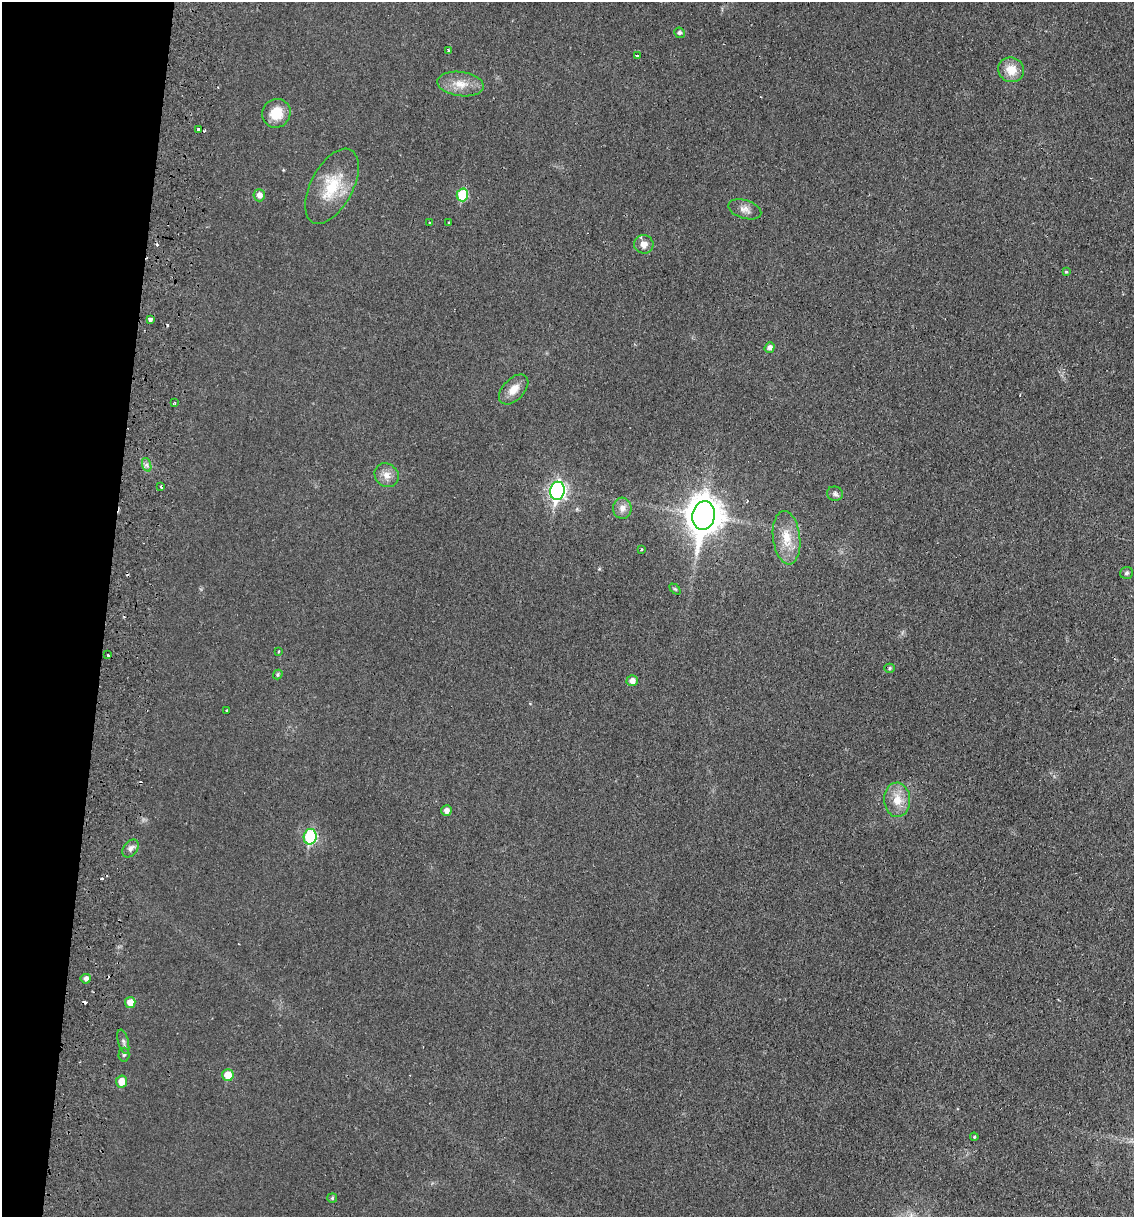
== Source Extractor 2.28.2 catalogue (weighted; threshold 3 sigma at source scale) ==
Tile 9 of 4 x 4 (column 1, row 3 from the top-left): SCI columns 296-1427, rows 1229-2443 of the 5004 x 4890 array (HDU 1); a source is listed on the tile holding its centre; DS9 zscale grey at full resolution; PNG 1136 x 1219 px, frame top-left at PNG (2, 2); each listed source drawn as its Kron ellipse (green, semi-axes under 4 px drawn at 4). Shown black and unused: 9% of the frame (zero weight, under 2 of 3 exposures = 3% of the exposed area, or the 3 px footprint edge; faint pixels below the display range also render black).
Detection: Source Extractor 2.28.2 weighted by HDU 2 'WHT'; one run over the whole footprint, this tile lists its part. Background 0.0214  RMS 0.0047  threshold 0.0212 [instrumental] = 3 sigma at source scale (4.5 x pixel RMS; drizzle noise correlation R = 1.50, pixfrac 1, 0.05/0.05 arcsec/px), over >= 5 px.
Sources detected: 56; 8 cosmic-ray / hot-pixel residue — neither listed nor drawn; the other 48 listed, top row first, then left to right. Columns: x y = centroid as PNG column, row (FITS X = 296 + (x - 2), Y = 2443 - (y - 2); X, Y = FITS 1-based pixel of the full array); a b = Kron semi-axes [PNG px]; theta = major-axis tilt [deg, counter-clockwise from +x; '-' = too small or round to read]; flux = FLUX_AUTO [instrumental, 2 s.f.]
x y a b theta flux
679 33 5 5 - 1.2
448 51 4 3 - 1.6
637 56 3 3 - 1.3
1011 70 13 12 - 6.8
461 84 23 12 -8 7.3
276 113 15 14 - 10
199 129 3 3 - 2.3
332 186 41 21 62 20
259 195 6 5 - 2.6
462 195 6 5 - 22
745 209 17 9 -18 3.2
429 223 3 2 - 0.44
449 223 3 3 - 2.5
644 244 10 9 - 3.3
1066 271 4 4 - 0.69
150 319 4 3 - 2
770 347 5 5 - 2
514 389 18 10 47 5.2
174 402 4 2 - 0.64
147 465 7 4 -71 1.1
387 475 13 11 -43 3.9
161 487 3 3 - 1.1
557 491 9 7 79 130
835 494 8 7 - 1.5
622 508 10 9 - 3.1
704 515 14 11 81 960
787 538 27 13 -83 10
641 549 3 3 - 0.9
1126 573 6 5 - 1
675 589 6 4 -44 0.64
279 651 4 2 - 0.39
108 655 3 3 - 0.88
889 668 5 4 - 0.71
278 674 5 4 - 0.78
632 681 5 5 - 2.7
227 710 3 2 - 0.48
897 800 17 13 -87 7.7
446 811 5 5 - 2.3
310 837 8 6 79 39
131 848 10 7 52 1.9
86 979 5 5 - 1.6
130 1002 5 5 - 4.6
123 1042 12 5 -75 1.5
124 1055 7 5 86 0.91
228 1075 6 5 - 7
122 1082 6 5 - 5.7
974 1137 4 3 - 0.5
332 1198 5 4 - 0.74